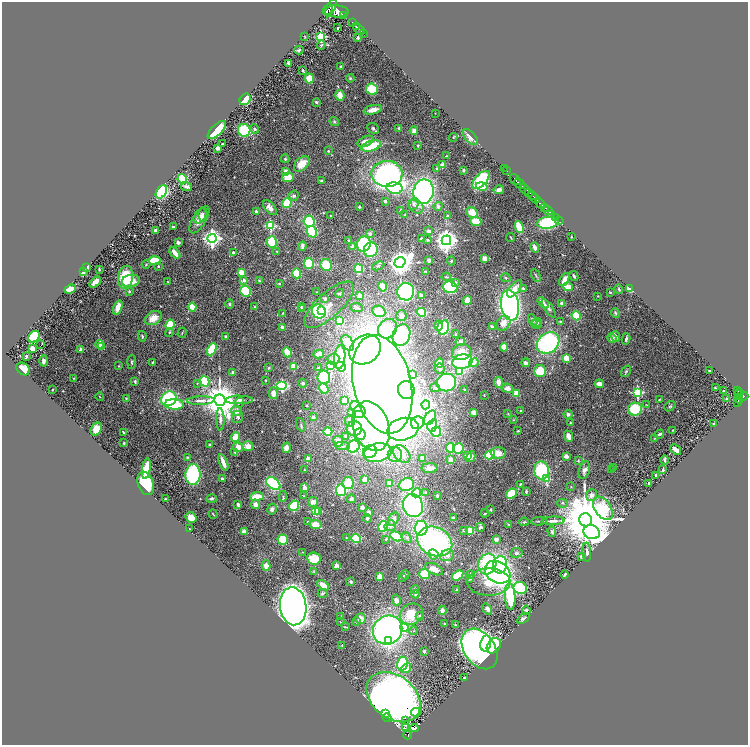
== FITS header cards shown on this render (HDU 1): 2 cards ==
NAXIS1  =                 1492
NAXIS2  =                 1486

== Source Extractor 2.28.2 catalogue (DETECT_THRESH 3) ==
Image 1492 x 1486 px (HDU 1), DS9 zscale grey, zoomed out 1/2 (1 PNG px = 2 x 2 image px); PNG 750 x 747 px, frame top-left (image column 1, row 1486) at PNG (2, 2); each listed source drawn as its Kron ellipse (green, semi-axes under 4 px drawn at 4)
Background 0.687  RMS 0.029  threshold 0.0865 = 3 sigma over >= 5 px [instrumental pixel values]
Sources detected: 564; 14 cannot appear on this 1/2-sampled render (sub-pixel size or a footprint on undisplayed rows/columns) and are neither listed nor drawn; of the other 550, the 500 brightest by FLUX_AUTO listed and drawn (50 fainter detections omitted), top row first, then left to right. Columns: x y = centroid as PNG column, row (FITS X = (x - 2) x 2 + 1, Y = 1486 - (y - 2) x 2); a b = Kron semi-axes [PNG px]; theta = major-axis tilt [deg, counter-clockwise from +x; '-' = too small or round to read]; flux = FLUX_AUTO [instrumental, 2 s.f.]
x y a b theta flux
331 7 9 3 66 1600
328 9 6 2 47 560
336 11 12 6 -2 2700
343 16 2 1 - 56
352 23 3 2 - 160
356 26 3 2 - 230
338 28 2 2 - 6.1
359 29 7 2 -43 640
363 33 2 1 - 55
321 36 3 3 - 490
305 37 3 2 - 3.5
358 38 3 3 - 7.6
321 45 5 3 - 5.2
299 50 4 3 - 10
289 63 3 2 - 7.9
341 66 3 3 - 8.4
303 70 3 3 - 7.9
309 78 5 4 - 89
350 78 4 4 - 6.7
372 89 6 5 - 150
340 95 5 4 - 49
245 99 6 5 - 120
316 102 3 3 - 9.8
373 110 9 4 13 44
435 113 2 1 - 3.3
334 122 5 3 - 8.2
373 128 6 5 - 11
399 128 4 3 - 7.6
255 129 4 4 - 11
217 130 12 5 46 260
244 130 6 6 - 220
414 131 4 4 - 27
453 137 4 3 - 5.1
470 137 10 5 -48 35
365 141 8 5 23 34
222 144 2 2 - 5.3
418 145 3 3 - 4.8
371 146 10 5 19 180
217 148 3 3 - 20
328 151 3 3 - 4.8
446 156 3 3 - 3.7
285 159 4 3 - 7.5
302 164 9 6 44 90
443 165 2 2 - 79
437 169 4 3 - 7.6
505 169 2 1 - 12
464 170 4 3 - 8.9
286 171 4 3 - 30
507 171 3 1 - 11
387 174 15 13 -2 1400
288 177 6 5 - 85
182 179 5 4 - 220
515 179 6 3 -50 660
481 180 11 5 49 510
321 181 4 3 - 10
520 184 6 2 -43 700
482 186 6 4 -12 74
187 187 5 3 - 31
395 188 8 5 -13 520
525 189 6 3 -43 180
499 190 5 4 - 18
161 192 7 5 58 500
423 192 12 10 79 1400
529 193 2 2 - 320
294 196 6 5 - 13
532 196 4 1 - 150
535 199 5 3 - 340
385 201 3 2 - 9.1
287 203 5 4 - 180
540 203 5 2 - 670
413 204 6 5 - 15
438 206 4 4 - 10
359 207 3 3 - 7.7
416 207 8 6 -44 24
545 207 3 2 - 120
270 208 9 5 -49 34
400 210 3 2 - 3.9
548 211 5 2 - 520
256 212 3 2 - 16
472 212 6 5 - 100
552 214 2 2 - 110
203 215 7 4 88 12
330 215 2 2 - 4.4
405 215 3 3 - 3.8
200 216 8 5 57 20
447 216 3 3 - 7.9
555 217 2 1 - 130
199 220 15 6 57 46
309 221 5 5 - 230
559 221 4 1 - 48
476 222 5 4 - 120
548 223 11 5 6 550
271 226 3 3 - 400
173 227 2 2 - 21
519 227 6 4 -66 170
155 230 3 2 - 12
429 231 3 2 - 31
312 232 6 5 - 290
370 234 2 2 - 29
511 237 4 2 - 4.2
571 237 2 2 - 3.9
212 238 4 4 - 2700
421 239 4 3 - 7.2
349 240 3 2 - 4.1
428 240 3 3 - 4.1
446 240 5 5 - 4700
272 242 5 5 - 140
178 243 4 3 - 17
364 244 7 7 - 460
302 246 4 2 - 19
353 246 4 3 - 29
535 247 5 3 - 28
371 250 7 7 - 360
233 252 3 3 - 9
277 252 3 2 - 4.4
175 253 6 3 -50 62
485 258 4 4 - 24
429 260 4 3 - 17
155 261 6 3 5 160
451 261 4 3 - 5.7
400 262 6 5 - 6000
309 263 5 5 - 140
146 264 4 4 - 6.4
326 265 6 5 - 170
158 266 3 3 - 6.4
378 266 6 3 24 7.8
87 267 3 2 - 16
99 269 2 2 - 4.9
359 269 4 4 - 270
83 272 4 3 - 13
241 272 4 3 - 54
425 272 4 3 - 6.7
297 273 5 4 - 210
536 275 7 3 -63 8.1
574 276 5 3 - 13
126 277 11 7 81 270
446 277 4 3 - 7.9
506 278 5 3 - 6.7
244 280 2 2 - 37
564 280 7 4 63 43
131 281 9 6 11 85
259 281 4 3 - 6.6
95 282 6 3 43 48
168 282 3 2 - 4.5
455 282 3 2 - 12
279 283 3 3 - 5.2
382 286 5 4 - 54
450 287 7 6 - 330
568 287 5 4 - 61
523 288 2 2 - 14
70 289 6 3 21 85
515 289 10 5 51 57
619 289 5 3 - 8.3
629 289 4 3 - 58
129 291 3 3 - 6.9
246 291 5 5 - 190
316 292 2 2 - 3.4
406 292 8 8 - 1100
610 292 2 2 - 4.7
340 294 5 3 - 6.2
421 295 4 3 - 17
360 296 2 2 - 83
598 296 3 2 - 3.4
325 299 4 3 - 9.6
467 300 4 3 - 71
543 303 6 4 -39 52
562 303 3 3 - 25
230 304 4 4 - 8.5
329 305 31 12 42 87
510 305 15 9 -81 1800
301 306 4 3 - 4.8
192 307 4 3 - 85
255 307 3 2 - 3.5
118 308 7 4 71 53
301 308 3 2 - 4
357 308 6 4 -8 13
549 308 11 4 -57 16
319 311 7 6 - 510
322 311 4 2 - 160
379 311 6 5 - 150
421 312 5 4 - 230
283 313 3 2 - 4.2
615 313 5 3 - 11
401 316 5 5 - 28
576 316 5 3 - 220
153 318 9 6 29 67
533 320 6 4 -58 9.8
340 321 4 4 - 110
560 321 3 2 - 3.7
503 323 8 6 51 50
537 323 5 4 - 11
536 324 5 4 - 9.7
170 325 5 4 - 170
439 326 5 4 - 72
282 327 3 3 - 14
443 327 7 5 75 390
492 327 4 3 - 13
388 329 11 8 46 240
169 332 4 3 - 5.9
182 333 5 2 - 4.4
456 334 4 3 - 6.4
402 335 11 8 68 720
142 336 5 2 - 9.5
225 336 3 3 - 4.9
615 336 5 3 - 22
34 337 6 5 - 300
612 338 5 4 - 21
626 339 6 2 75 13
460 342 5 4 - 22
348 343 8 5 -59 91
548 343 12 9 39 800
99 344 4 3 - 88
41 345 2 1 - 33
102 346 4 2 - 47
504 347 4 3 - 71
32 349 3 3 - 68
81 349 2 2 - 61
212 349 7 3 63 290
365 350 17 13 36 1100
287 352 5 3 - 160
461 352 10 8 17 78
319 354 5 4 - 41
26 356 3 3 - 9.7
340 357 12 5 84 220
566 358 3 3 - 190
333 359 6 5 - 19
44 361 5 4 - 23
132 362 7 3 85 8.7
153 362 2 2 - 3.8
462 362 10 7 11 730
439 363 4 4 - 84
474 363 5 4 - 35
525 363 4 4 - 13
119 366 3 2 - 3.2
294 366 3 3 - 190
331 366 4 3 - 130
341 367 5 4 - 110
269 368 4 4 - 6
318 368 3 3 - 4.7
23 369 7 5 -42 75
440 369 5 4 - 16
710 370 3 2 - 4.3
540 371 6 6 - 130
626 371 6 3 53 7.5
232 372 2 2 - 20
460 372 3 3 - 140
413 375 2 2 - 4
324 377 7 6 - 340
74 378 3 2 - 3.3
265 380 2 2 - 4.3
135 381 4 2 - 11
204 381 5 5 - 230
498 382 6 3 -83 33
197 383 4 3 - 5
303 383 4 4 - 9.2
446 383 9 9 - 660
382 384 50 29 -77 10000
599 384 4 4 - 33
282 386 5 4 - 490
324 388 5 4 - 100
435 388 5 4 - 9.9
507 388 6 4 -8 35
715 388 2 2 - 5.1
53 390 2 2 - 4.8
406 390 9 8 - 1200
465 390 3 2 - 7.4
723 390 2 1 - 28
738 391 4 2 - 98
637 392 3 3 - 500
273 393 6 5 - 41
740 393 2 2 - 73
516 394 4 3 - 75
484 395 2 2 - 3.4
739 395 2 1 - 10
743 396 5 3 - 360
100 397 4 2 - 3.8
126 398 2 2 - 3.2
739 398 5 3 - 270
169 399 8 7 - 340
659 399 3 2 - 3.7
727 399 2 2 - 31
220 400 6 5 - 18000
239 400 14 4 -1 27
201 401 14 4 2 28
344 401 3 3 - 52
239 403 5 3 - 5.8
738 403 2 1 - 16
174 404 9 5 -4 270
426 405 4 4 - 1500
647 405 4 2 - 3
307 406 3 2 - 3.6
670 406 6 4 39 10
356 407 6 5 - 17
635 409 7 6 - 200
236 411 5 5 - 37
521 411 2 2 - 9.2
359 412 6 6 - 39
473 412 3 3 - 33
351 413 4 3 - 14
508 414 3 3 - 3.8
568 414 4 4 - 11
237 417 6 5 - 14
313 417 4 3 - 18
430 418 8 5 54 120
220 419 11 3 -89 21
513 420 3 2 - 3.2
350 421 6 5 - 20
417 423 7 6 - 440
570 423 3 2 - 3.3
714 424 2 2 - 6.5
301 425 7 3 -71 6.8
371 426 25 18 -70 500
432 426 6 4 74 110
96 429 7 5 59 98
354 429 8 7 - 130
403 429 16 11 13 1200
673 430 2 2 - 3.9
518 431 3 2 - 5.1
123 432 2 2 - 4.2
328 432 4 3 - 240
436 432 5 5 - 260
360 434 6 5 - 41
660 434 5 3 - 13
346 436 3 3 - 8
568 436 6 4 -67 39
236 437 5 4 - 91
655 438 3 3 - 3.3
338 441 5 5 - 37
124 443 3 3 - 6.7
210 445 3 3 - 9.9
248 446 5 5 - 34
342 446 7 3 -3 12
353 446 6 6 - 380
238 447 5 4 - 49
286 448 5 4 - 34
450 448 4 4 - 140
458 449 5 5 - 270
676 450 6 3 -41 52
370 451 7 6 - 430
235 452 4 2 - 3.4
377 453 14 9 13 770
498 453 7 6 - 43
402 454 10 7 -49 69
395 455 7 7 - 36
490 455 5 4 - 230
468 456 3 3 - 98
566 456 4 3 - 21
471 457 5 4 - 35
187 458 3 3 - 5.5
422 458 4 4 - 21
308 459 4 3 - 32
451 460 3 3 - 36
578 460 4 3 - 5.1
665 460 5 2 - 9.3
223 463 8 3 -69 54
614 467 3 2 - 3.4
430 468 8 5 1 33
146 469 10 4 82 130
304 470 2 2 - 3.9
541 470 9 7 -84 330
584 470 9 5 72 26
612 470 4 3 - 4.9
663 470 4 3 - 7.5
193 474 10 7 88 630
656 475 2 2 - 16
222 479 3 3 - 8.1
546 479 3 3 - 270
365 480 4 3 - 45
146 483 12 7 -69 280
348 483 6 5 - 130
649 483 3 2 - 8.8
273 484 8 5 -39 540
389 484 3 3 - 85
520 484 3 2 - 5.1
407 485 7 6 - 160
571 486 3 3 - 3.6
305 488 4 3 - 32
341 490 6 5 - 380
526 492 4 3 - 8.9
416 493 5 4 - 76
426 493 4 3 - 7.1
511 494 6 4 41 180
591 495 6 5 - 22
257 496 6 3 7 100
283 496 6 3 86 6.8
304 496 3 2 - 3.2
437 496 4 3 - 7.7
166 499 2 2 - 3.8
212 499 5 4 - 9.9
351 499 4 3 - 17
313 502 5 4 - 34
562 503 6 3 -7 7.6
238 504 3 2 - 21
255 504 5 4 - 27
413 505 12 10 -70 1300
294 506 5 4 - 230
362 508 3 3 - 38
603 508 13 8 -56 820
272 509 6 4 78 17
491 509 3 3 - 4.4
315 511 3 3 - 220
319 512 3 2 - 54
369 512 3 3 - 21
485 513 4 3 - 6.8
213 514 5 2 - 4.4
191 518 6 5 - 63
367 518 4 4 - 16
453 518 3 3 - 17
393 519 7 5 58 25
586 520 7 6 - 60000
308 521 3 2 - 5.5
539 521 8 2 5 6.7
553 521 11 4 2 23
524 522 5 3 - 6.9
315 524 6 4 -9 58
509 524 3 3 - 4.1
383 526 5 4 - 270
390 526 6 5 - 15
480 527 4 3 - 12
421 528 7 6 - 420
189 529 2 2 - 3.2
464 530 4 3 - 6.1
470 531 3 3 - 110
244 532 4 3 - 22
552 532 5 3 - 8.5
592 532 8 7 - 2300
346 537 3 2 - 3.1
397 537 6 4 -28 210
356 538 5 4 - 230
407 538 6 4 -51 11
386 539 4 3 - 5.4
496 539 3 3 - 33
283 540 5 5 - 170
435 542 18 14 -25 1100
302 552 2 2 - 3.5
587 552 9 3 -86 13
516 553 6 5 - 12
433 554 5 5 - 28
447 555 7 5 24 29
581 557 3 2 - 10
314 558 7 6 - 140
487 564 10 9 - 600
337 565 3 3 - 22
500 565 9 7 80 500
266 566 5 4 - 43
434 569 9 5 -25 49
314 572 4 4 - 5.8
498 572 14 10 -31 1200
424 574 5 5 - 120
471 574 4 3 - 15
565 574 4 2 - 10
405 575 5 4 - 13
458 575 6 4 35 250
379 577 3 3 - 63
403 578 3 2 - 3
469 578 4 3 - 15
351 582 3 3 - 5.7
489 582 22 13 0 160
323 585 7 4 -37 53
520 588 7 6 - 380
415 589 4 3 - 7.2
457 589 3 2 - 3.8
323 593 5 4 - 9.5
415 594 4 4 - 7.3
510 597 13 5 -86 280
396 600 6 4 -74 28
293 606 19 13 -83 6100
487 609 6 4 -53 22
526 610 4 4 - 9.8
442 611 4 3 - 24
411 614 12 10 30 130
420 616 4 4 - 8.1
341 617 3 3 - 5
361 619 5 5 - 42
523 619 7 3 36 10
340 622 2 2 - 3.2
356 622 3 3 - 5.1
444 624 4 3 - 6.1
455 624 3 1 - 3.3
345 627 3 2 - 5.2
404 627 4 4 - 160
388 630 15 14 - 1900
414 631 4 3 - 6.3
388 640 3 3 - 450
486 643 8 5 81 800
342 645 4 3 - 4.2
494 646 8 6 53 620
479 649 22 15 -55 2600
424 651 4 4 - 9.8
402 663 7 5 76 320
406 668 6 4 39 74
464 678 2 2 - 5.8
394 697 30 21 -39 5500
416 712 5 3 - 85
385 713 3 2 - 96
387 718 4 1 - 71
405 720 3 2 - 3.6
405 728 2 1 - 6.4
414 728 4 2 - 86
408 735 4 3 - 110
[50 fainter detections neither listed nor drawn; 14 sub-pixel or undisplayed-footprint detections neither listed nor drawn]